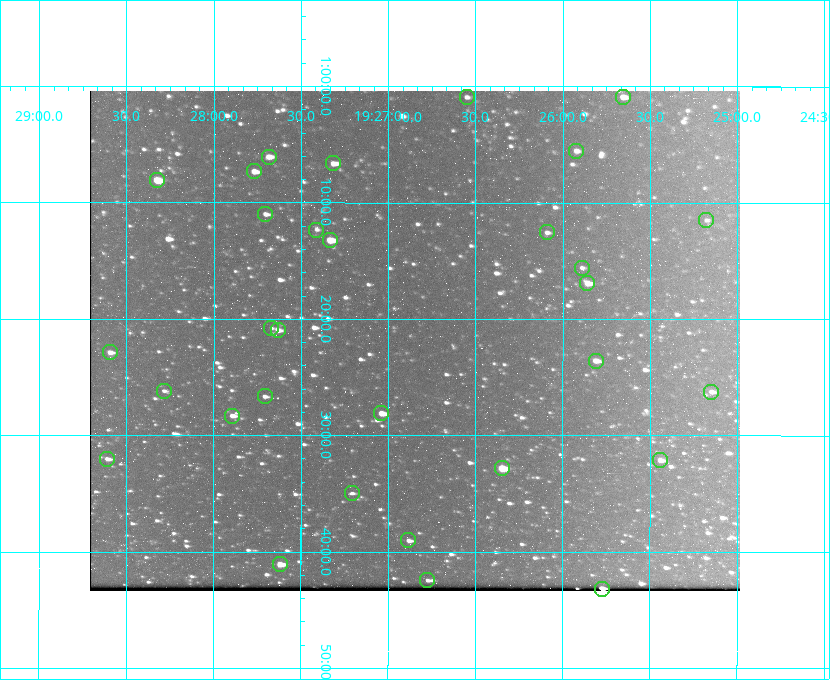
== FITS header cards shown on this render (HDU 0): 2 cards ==
NAXIS1  =                  650 / Width of table row in bytes
NAXIS2  =                  500 / Number of rows in table

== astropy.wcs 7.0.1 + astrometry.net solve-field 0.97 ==
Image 650 x 500 px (HDU 0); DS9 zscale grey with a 90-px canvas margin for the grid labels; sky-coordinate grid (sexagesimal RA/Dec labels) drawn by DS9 from the SOLVED WCS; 31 Tycho-2 reference stars matched to detected sources circled (green)
Header WCS: none
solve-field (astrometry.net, Tycho-2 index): SOLVED blind (the file carries no WCS)
Solved WCS: RA---TAN-SIP/DEC--TAN-SIP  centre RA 19:26:51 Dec +01:22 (291.71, +1.36 deg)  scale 5.16 arcsec/px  FOV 55.9' x 43.0'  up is +180 deg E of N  parity flipped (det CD > 0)
(file carries no celestial WCS; the grid is the blind solution)
Tycho-2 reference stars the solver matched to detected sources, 31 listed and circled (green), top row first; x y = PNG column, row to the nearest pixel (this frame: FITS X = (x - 90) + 1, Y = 500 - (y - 91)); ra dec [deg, ICRS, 3 dp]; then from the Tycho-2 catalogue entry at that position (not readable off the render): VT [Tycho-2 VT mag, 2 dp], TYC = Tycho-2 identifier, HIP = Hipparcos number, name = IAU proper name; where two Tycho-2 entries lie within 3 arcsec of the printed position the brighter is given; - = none
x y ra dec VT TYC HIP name
467 97 291.638 +1.015 11.72 465-554-1 - -
623 97 291.414 +1.016 11.47 465-1456-1 - -
576 151 291.480 +1.092 11.69 465-523-1 - -
269 157 291.921 +1.101 10.89 465-1942-1 - -
333 163 291.829 +1.111 10.78 465-2030-1 - -
254 171 291.942 +1.122 10.76 465-1161-1 - -
157 180 292.081 +1.135 10.24 465-979-1 - -
265 214 291.926 +1.184 11.49 465-1994-1 - -
706 220 291.294 +1.191 12.55 465-657-1 - -
316 230 291.853 +1.206 11.17 465-1444-1 - -
547 232 291.522 +1.209 11.81 465-867-1 - -
330 240 291.833 +1.221 9.77 465-1968-1 - -
582 268 291.472 +1.260 11.72 465-772-1 - -
587 283 291.465 +1.282 11.06 465-140-1 - -
271 328 291.918 +1.346 12.72 465-661-1 - -
278 330 291.908 +1.350 10.94 465-1840-1 - -
110 352 292.148 +1.381 10.77 465-611-1 - -
596 361 291.453 +1.393 11.17 465-261-1 - -
164 391 292.071 +1.436 12.12 465-1311-1 - -
711 392 291.287 +1.437 11.86 465-1616-1 - -
265 396 291.927 +1.444 11.17 465-873-1 - -
381 413 291.759 +1.468 10.00 465-530-1 - -
232 416 291.973 +1.472 10.69 465-577-1 - -
107 459 292.152 +1.534 10.91 465-857-1 - -
660 460 291.360 +1.535 11.71 465-397-1 - -
502 468 291.587 +1.547 9.51 465-596-1 - -
352 493 291.801 +1.583 12.28 465-1290-1 - -
408 540 291.720 +1.651 11.47 465-675-1 - -
280 564 291.905 +1.685 9.70 465-808-1 - -
427 580 291.693 +1.708 12.07 465-703-1 - -
602 589 291.444 +1.720 9.41 465-672-1 - -